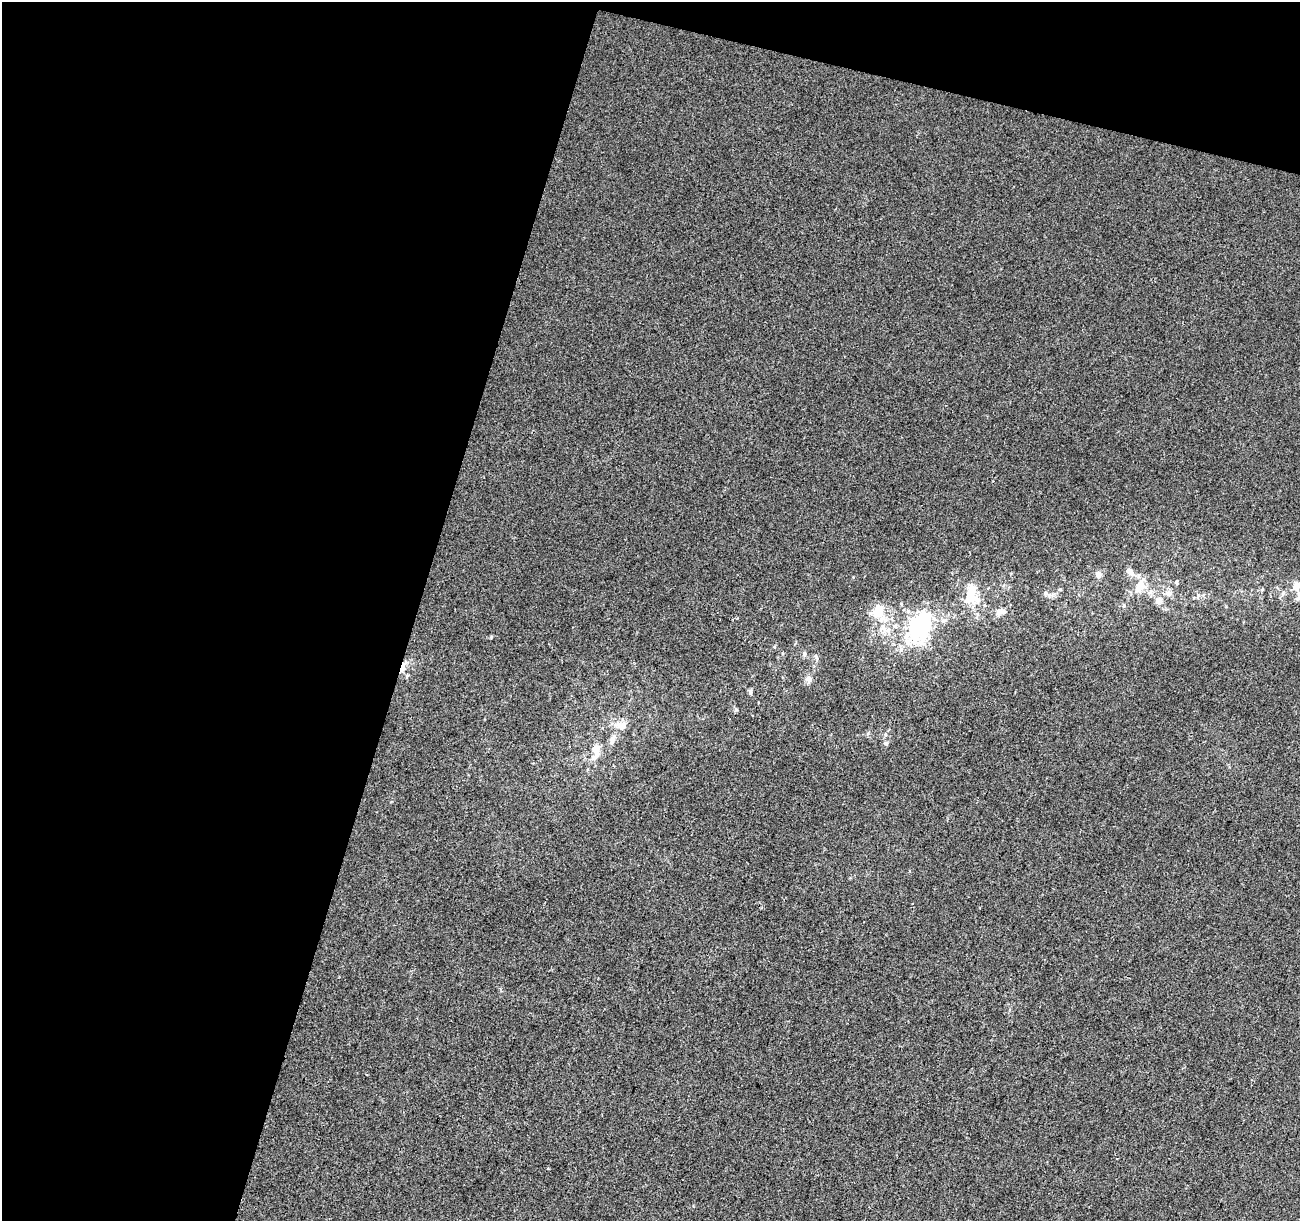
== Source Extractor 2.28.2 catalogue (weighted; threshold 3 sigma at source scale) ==
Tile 1 of 2 x 2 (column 1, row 1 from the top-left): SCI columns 1-1298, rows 1347-2565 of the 2596 x 2676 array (HDU 1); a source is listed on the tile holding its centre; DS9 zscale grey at full resolution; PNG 1302 x 1223 px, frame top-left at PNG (2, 2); no overlay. Shown black and unused: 36% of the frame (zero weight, under 2 of 3 exposures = <1% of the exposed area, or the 3 px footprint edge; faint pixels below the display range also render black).
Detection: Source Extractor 2.28.2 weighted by HDU 2 'WHT'; one run over the whole footprint, this tile lists its part. Background 0.00146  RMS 0.0069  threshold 0.0309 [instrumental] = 3 sigma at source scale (4.5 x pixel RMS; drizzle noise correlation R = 1.50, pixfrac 1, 0.0396/0.0396 arcsec/px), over >= 5 px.
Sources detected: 28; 1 inside a brighter object's white glare — not listed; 1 inside a brighter listed object's ellipse — not listed separately; the other 26 listed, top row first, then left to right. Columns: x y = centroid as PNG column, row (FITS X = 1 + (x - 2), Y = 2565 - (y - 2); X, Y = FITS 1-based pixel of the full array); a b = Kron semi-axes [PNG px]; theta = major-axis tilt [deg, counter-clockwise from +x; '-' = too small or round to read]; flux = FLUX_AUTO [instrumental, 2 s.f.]
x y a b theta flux
1098 574 8 7 - 3.1
1132 574 9 8 - 3.3
1176 582 5 4 - 1
1296 586 13 9 84 5.5
1140 587 18 12 32 9.8
1262 589 5 5 - 0.82
1046 593 7 5 -60 1.4
1169 593 10 7 -13 3
970 597 20 16 34 14
1158 601 9 8 - 3.9
878 611 21 15 67 13
999 612 10 9 - 4.5
920 627 40 27 72 69
888 630 8 6 68 3
804 654 7 6 - 1.8
403 667 17 5 73 4.4
407 676 6 5 - 0.99
809 679 9 8 - 2.9
750 692 7 5 -70 1.2
623 725 11 9 46 4.5
885 734 5 3 - 0.77
612 740 14 6 74 4.1
886 743 5 5 - 1.2
595 748 9 7 56 4.7
593 758 8 7 - 2.3
548 1168 3 2 - 0.59
Overlapping masked pixels (flux is a lower limit): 1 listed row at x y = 403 667
Unlisted compact peaks at least as high as the median listed source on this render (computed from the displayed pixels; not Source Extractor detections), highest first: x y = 491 637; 853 577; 816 657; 1198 595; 737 618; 1060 589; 868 733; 1011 574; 774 647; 909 871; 795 644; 1226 606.